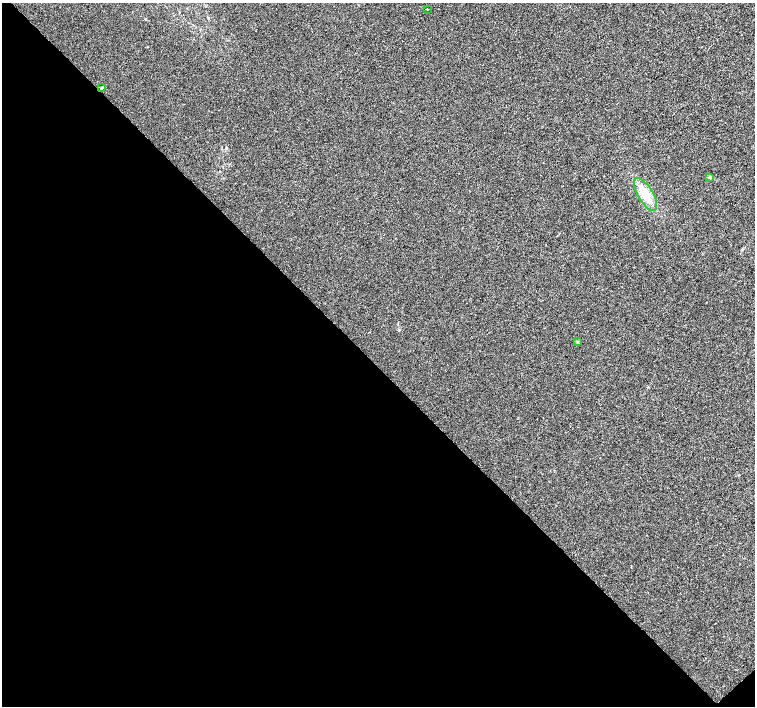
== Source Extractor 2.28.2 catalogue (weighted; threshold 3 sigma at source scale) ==
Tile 14 of 4 x 4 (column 2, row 4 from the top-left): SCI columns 1506-3010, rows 155-1562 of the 6026 x 6007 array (HDU 1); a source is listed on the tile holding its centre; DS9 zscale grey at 2 x 2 block average (1 PNG px = mean of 2 x 2 image px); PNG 757 x 708 px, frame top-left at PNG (2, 3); each listed source drawn as its Kron ellipse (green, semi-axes under 4 px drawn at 4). Shown black and unused: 48% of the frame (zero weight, under 3 of 4 exposures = <1% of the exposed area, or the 3 px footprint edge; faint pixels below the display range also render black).
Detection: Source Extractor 2.28.2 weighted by HDU 2 'WHT'; one run over the whole footprint, this tile lists its part. Background 4.72e-04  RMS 0.0027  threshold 0.0123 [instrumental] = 3 sigma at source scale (4.5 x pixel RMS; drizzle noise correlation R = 1.50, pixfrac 1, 0.0396/0.0396 arcsec/px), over >= 5 px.
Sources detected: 5; all 5 listed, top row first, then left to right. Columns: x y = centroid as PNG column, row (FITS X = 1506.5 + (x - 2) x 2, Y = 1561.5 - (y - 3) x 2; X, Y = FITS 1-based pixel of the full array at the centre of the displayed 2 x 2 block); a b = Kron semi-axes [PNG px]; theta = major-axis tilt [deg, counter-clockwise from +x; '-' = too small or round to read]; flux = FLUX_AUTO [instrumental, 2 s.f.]
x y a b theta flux
427 9 2 2 - 0.8
102 87 3 2 - 0.52
710 177 4 3 - 0.82
645 194 18 7 -59 11
578 342 3 3 - 0.43